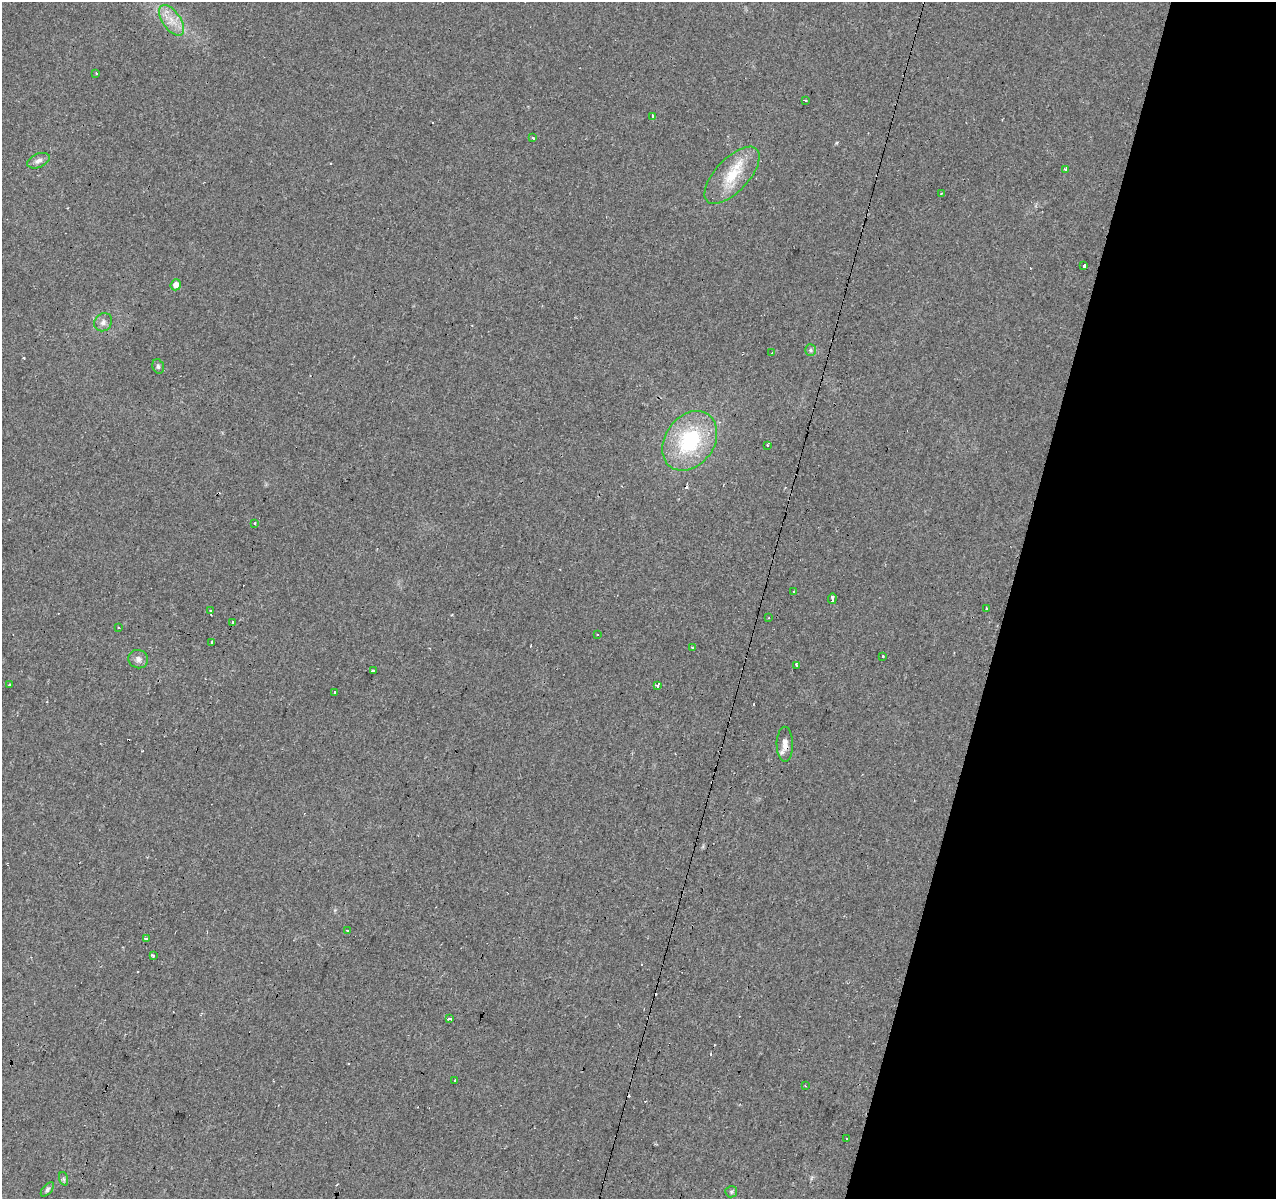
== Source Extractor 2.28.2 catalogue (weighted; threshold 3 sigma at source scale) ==
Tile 8 of 4 x 4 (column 4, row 2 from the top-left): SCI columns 3827-5100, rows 2674-3870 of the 5100 x 5286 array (HDU 1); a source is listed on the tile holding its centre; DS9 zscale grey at full resolution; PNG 1278 x 1201 px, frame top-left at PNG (2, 2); each listed source drawn as its Kron ellipse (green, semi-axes under 4 px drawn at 4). Shown black and unused: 21% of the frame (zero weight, under 2 of 3 exposures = <1% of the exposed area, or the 3 px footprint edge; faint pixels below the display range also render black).
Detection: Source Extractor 2.28.2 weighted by HDU 2 'WHT'; one run over the whole footprint, this tile lists its part. Background 0.0685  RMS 0.007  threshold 0.0315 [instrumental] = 3 sigma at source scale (4.5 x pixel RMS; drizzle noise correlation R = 1.50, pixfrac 1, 0.0396/0.0396 arcsec/px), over >= 5 px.
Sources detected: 64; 18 cosmic-ray / hot-pixel residue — neither listed nor drawn; the other 46 listed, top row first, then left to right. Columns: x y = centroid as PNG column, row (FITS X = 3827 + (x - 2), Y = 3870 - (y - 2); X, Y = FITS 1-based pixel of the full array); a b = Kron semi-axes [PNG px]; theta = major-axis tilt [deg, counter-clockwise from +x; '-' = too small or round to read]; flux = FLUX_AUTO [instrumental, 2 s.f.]
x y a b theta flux
172 20 17 9 -55 9
96 73 3 2 - 0.77
805 100 3 3 - 3
652 117 3 3 - 4.8
533 138 3 3 - 1.8
38 161 12 7 23 3.3
1066 169 3 3 - 3.2
732 175 36 16 47 23
941 193 3 2 - 0.59
1084 266 4 3 - 2.8
176 285 6 5 - 4.9
103 322 9 8 - 3
810 350 6 5 - 1.4
772 353 3 2 - 1.2
158 366 7 5 -74 1.4
690 441 32 24 54 58
767 445 3 2 - 0.87
255 523 3 3 - 1.5
794 591 3 3 - 0.98
832 599 5 3 - 13
986 608 3 3 - 1.9
211 611 3 3 - 2
769 618 3 3 - 0.68
232 622 3 3 - 2.7
118 628 3 2 - 0.89
597 635 3 2 - 0.97
211 643 3 3 - 3.8
692 647 3 3 - 1.8
883 656 3 3 - 1.5
138 659 10 9 - 3.3
797 665 3 3 - 4.2
373 671 4 3 - 6.5
9 685 3 3 - 7.4
657 686 3 3 - 6.4
334 693 3 3 - 6.2
785 744 17 8 -89 6
347 931 3 3 - 2.3
146 939 3 3 - 3.4
153 956 3 3 - 5.3
450 1019 4 3 - 12
455 1080 3 3 - 2.3
805 1086 3 2 - 0.61
846 1139 3 3 - 3.6
64 1179 7 4 -71 1.1
47 1189 9 4 50 1.5
731 1192 6 5 - 1.1
Overlapping masked pixels (flux is a lower limit): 1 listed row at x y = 785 744